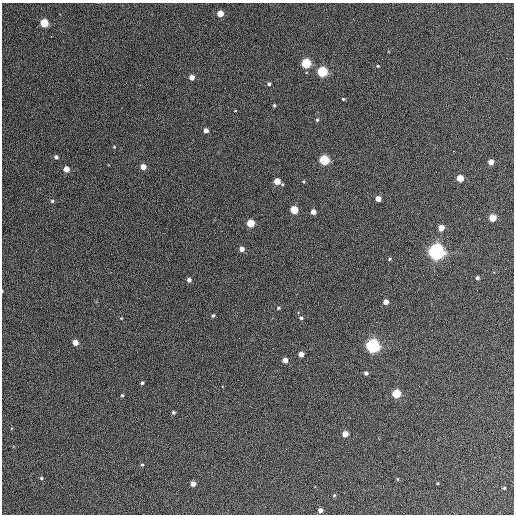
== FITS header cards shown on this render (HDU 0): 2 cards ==
NAXIS1  =                  512 / Axis length
NAXIS2  =                  512 / Axis length

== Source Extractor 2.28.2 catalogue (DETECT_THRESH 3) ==
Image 512 x 512 px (HDU 0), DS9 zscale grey, 1 PNG px = 1 image px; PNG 516 x 516 px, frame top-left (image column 1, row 512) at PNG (2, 3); no overlay
Background 417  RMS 22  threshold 65.3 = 3 sigma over >= 5 px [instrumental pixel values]
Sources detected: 60; all 60 listed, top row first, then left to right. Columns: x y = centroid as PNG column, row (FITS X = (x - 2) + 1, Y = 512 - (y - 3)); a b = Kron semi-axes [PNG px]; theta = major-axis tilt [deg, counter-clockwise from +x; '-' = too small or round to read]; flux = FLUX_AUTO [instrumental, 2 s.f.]
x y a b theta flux
220 13 4 4 - 23000
44 23 5 5 - 62000
51 36 3 2 - 1500
306 63 5 5 - 110000
378 66 4 3 - 1800
322 71 5 5 - 150000
192 77 4 4 - 12000
269 84 4 4 - 3100
343 99 3 3 - 1700
274 105 4 3 - 2300
235 111 4 2 - 890
317 120 4 4 - 2200
206 130 4 4 - 8300
114 147 3 3 - 1300
454 151 3 2 - 1700
56 157 5 4 - 3900
324 160 5 5 - 130000
491 162 4 4 - 15000
143 167 4 4 - 15000
66 169 4 4 - 18000
460 178 4 4 - 30000
277 181 6 4 -31 26000
304 182 4 4 - 1800
378 199 4 4 - 15000
52 201 5 5 - 2400
294 210 5 5 - 47000
313 212 4 4 - 11000
492 218 5 4 - 36000
250 223 5 5 - 50000
441 228 4 4 - 19000
242 249 4 4 - 9400
436 251 6 6 - 820000
312 257 2 2 - 750
390 259 5 4 - 1700
477 278 4 3 - 3600
189 280 4 4 - 6300
2 291 3 2 - 940
386 302 4 4 - 12000
278 308 5 4 - 2200
213 315 4 4 - 2600
121 318 3 3 - 1200
301 318 5 4 - 2700
75 342 4 4 - 18000
373 345 5 5 - 550000
301 354 4 4 - 13000
285 360 4 4 - 17000
366 373 4 3 - 4300
142 383 4 3 - 2500
396 393 5 5 - 79000
122 395 3 3 - 1900
173 412 4 4 - 2600
345 434 4 4 - 20000
142 465 4 4 - 1900
41 478 4 4 - 1800
397 479 5 3 - 1200
437 483 3 3 - 1400
193 484 4 4 - 11000
504 488 3 3 - 1700
334 495 4 4 - 1900
320 510 4 4 - 6300
At the frame edge (FLAGS 8, measured only in part): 1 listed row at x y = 2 291